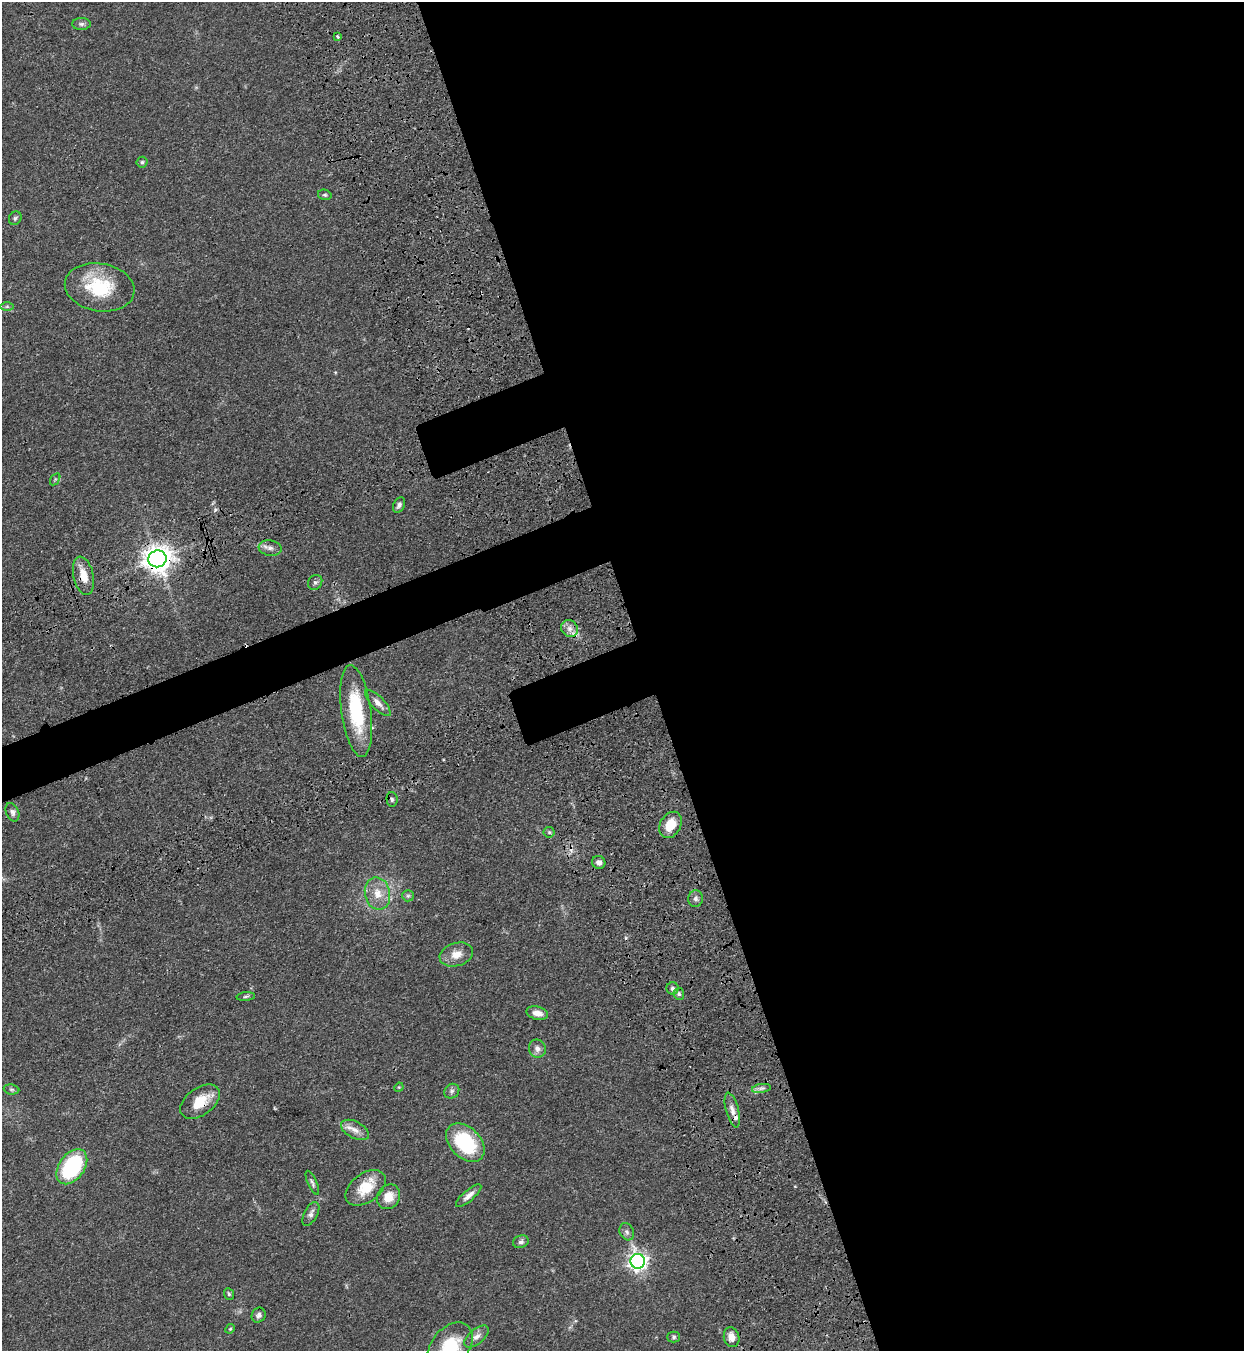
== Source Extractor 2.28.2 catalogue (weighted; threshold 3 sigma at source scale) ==
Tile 8 of 4 x 4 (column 4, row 2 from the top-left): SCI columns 4181-5422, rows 2881-4229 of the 5663 x 5760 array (HDU 1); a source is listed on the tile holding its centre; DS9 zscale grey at full resolution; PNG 1246 x 1353 px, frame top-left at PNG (2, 2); each listed source drawn as its Kron ellipse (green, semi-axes under 4 px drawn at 4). Shown black and unused: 51% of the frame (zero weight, under 3 of 4 exposures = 11% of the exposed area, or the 3 px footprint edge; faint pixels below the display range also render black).
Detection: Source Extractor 2.28.2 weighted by HDU 2 'WHT'; one run over the whole footprint, this tile lists its part. Background 0.0518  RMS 0.0042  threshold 0.0188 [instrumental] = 3 sigma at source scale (4.5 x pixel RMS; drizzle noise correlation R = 1.50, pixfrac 1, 0.05/0.05 arcsec/px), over >= 5 px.
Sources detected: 58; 2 cosmic-ray / hot-pixel residue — neither listed nor drawn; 2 inside a brighter listed object's ellipse — not listed separately; the other 54 listed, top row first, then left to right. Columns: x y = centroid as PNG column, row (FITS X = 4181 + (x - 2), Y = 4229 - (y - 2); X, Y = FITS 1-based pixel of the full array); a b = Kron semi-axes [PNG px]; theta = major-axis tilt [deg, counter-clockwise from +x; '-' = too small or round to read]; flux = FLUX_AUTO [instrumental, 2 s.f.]
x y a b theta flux
81 24 9 6 1 1.1
337 36 4 3 - 0.6
142 162 5 5 - 0.67
325 195 7 5 -14 0.71
15 218 7 6 - 0.86
100 287 35 24 -9 23
7 306 6 4 0 0.73
55 479 7 4 55 0.68
399 505 8 5 64 1.3
270 548 11 7 -7 1.9
157 559 9 8 - 480
83 576 19 10 -77 5.9
315 582 8 6 53 1
569 628 9 8 - 2.4
378 703 17 6 -46 2.7
356 711 46 15 -82 27
392 799 7 5 -86 0.89
12 812 10 6 -68 1.4
670 825 14 10 59 8.1
549 832 5 5 - 0.66
599 862 7 6 - 2.1
377 894 16 12 -78 6
408 896 6 5 - 0.72
695 899 8 7 - 1.5
456 954 17 11 17 4.6
672 988 6 6 - 1
679 994 6 5 - 0.79
246 996 9 4 5 0.72
537 1013 11 6 -15 3.1
537 1049 9 8 - 2
399 1087 5 4 - 0.4
761 1088 9 4 9 1.3
11 1089 8 5 -6 0.8
452 1091 8 7 - 1.2
200 1102 22 13 36 9.9
732 1110 18 6 -75 2.7
355 1130 15 8 -28 3.1
465 1143 22 15 -45 27
72 1167 19 12 54 37
312 1183 13 4 -66 1.1
366 1188 22 14 37 11
469 1196 16 5 41 2.4
389 1197 13 11 58 5.3
311 1214 13 6 62 1.8
627 1232 9 7 -64 1.3
521 1242 8 6 19 1.1
638 1261 7 7 - 180
229 1294 6 5 - 0.68
259 1315 7 6 - 1.4
230 1329 5 4 - 0.47
476 1336 15 7 40 2.5
674 1337 6 5 - 0.79
732 1337 10 7 -74 3.7
450 1347 27 18 51 18
Overlapping masked pixels (flux is a lower limit): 5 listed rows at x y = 157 559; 83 576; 200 1102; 366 1188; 638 1261
Isophote crosses this tile's border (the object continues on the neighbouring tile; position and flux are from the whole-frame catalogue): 1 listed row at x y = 450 1347